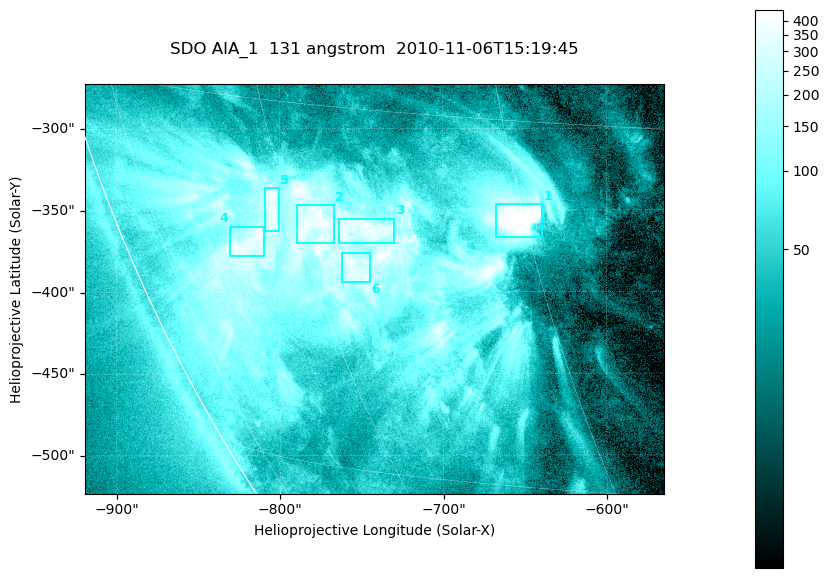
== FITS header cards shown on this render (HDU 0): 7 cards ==
TELESCOP= 'SDO     '           /
INSTRUME= 'AIA_1   '           /
WAVELNTH=                  131 /
WAVEUNIT= 'angstrom'           /
DATE-OBS= '2010-11-06T15:19:45.62' /
CTYPE1  = 'HPLN-TAN'           /
CTYPE2  = 'HPLT-TAN'           /

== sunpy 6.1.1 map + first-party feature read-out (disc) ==
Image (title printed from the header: SDO AIA_1  131 angstrom  2010-11-06T15:19:45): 590 x 417 px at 0.601 arcsec/px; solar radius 968 arcsec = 1612 px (partial field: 2.7% of the solar disc is inside the frame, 89% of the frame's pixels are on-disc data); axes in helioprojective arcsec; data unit not stated in the header (colour bar unlabelled)
Pointing: header CRPIX1/2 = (2045.07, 2040.72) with CRVAL1/2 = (0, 0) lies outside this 590 x 417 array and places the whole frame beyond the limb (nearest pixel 1.35 R_sun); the SolarSoft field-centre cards XCEN/YCEN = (-741.9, -398.2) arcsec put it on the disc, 766 arcsec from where CRPIX/CRVAL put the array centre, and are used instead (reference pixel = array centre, CRVAL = XCEN/YCEN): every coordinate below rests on XCEN/YCEN
Orientation: roll -0.139 deg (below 1 deg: not rotated)
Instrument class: DISC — disc imager (sunpy class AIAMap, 131 A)
Bright regions (active regions / flare kernels): reference = the on-disc median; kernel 5 px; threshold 5 sigma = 258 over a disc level ~52.2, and >= 1.15x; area >= 246 px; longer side >= 5 px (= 3 arcsec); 6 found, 6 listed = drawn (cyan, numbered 1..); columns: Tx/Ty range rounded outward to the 2 arcsec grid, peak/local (2 s.f.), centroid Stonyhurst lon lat
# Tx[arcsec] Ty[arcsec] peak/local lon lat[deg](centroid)
1 -668..-638 -368..-346 16 -45 -19
2 -790..-766 -370..-346 9.2 -59 -20
3 -764..-730 -370..-354 7.9 -55 -20
4 -832..-808 -378..-360 8.3 -65 -21
5 -810..-800 -362..-336 8 -61 -19
6 -762..-744 -394..-376 7.6 -57 -21
Off-limb structures (1.02-1.3 R_sun): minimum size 123 px: none found